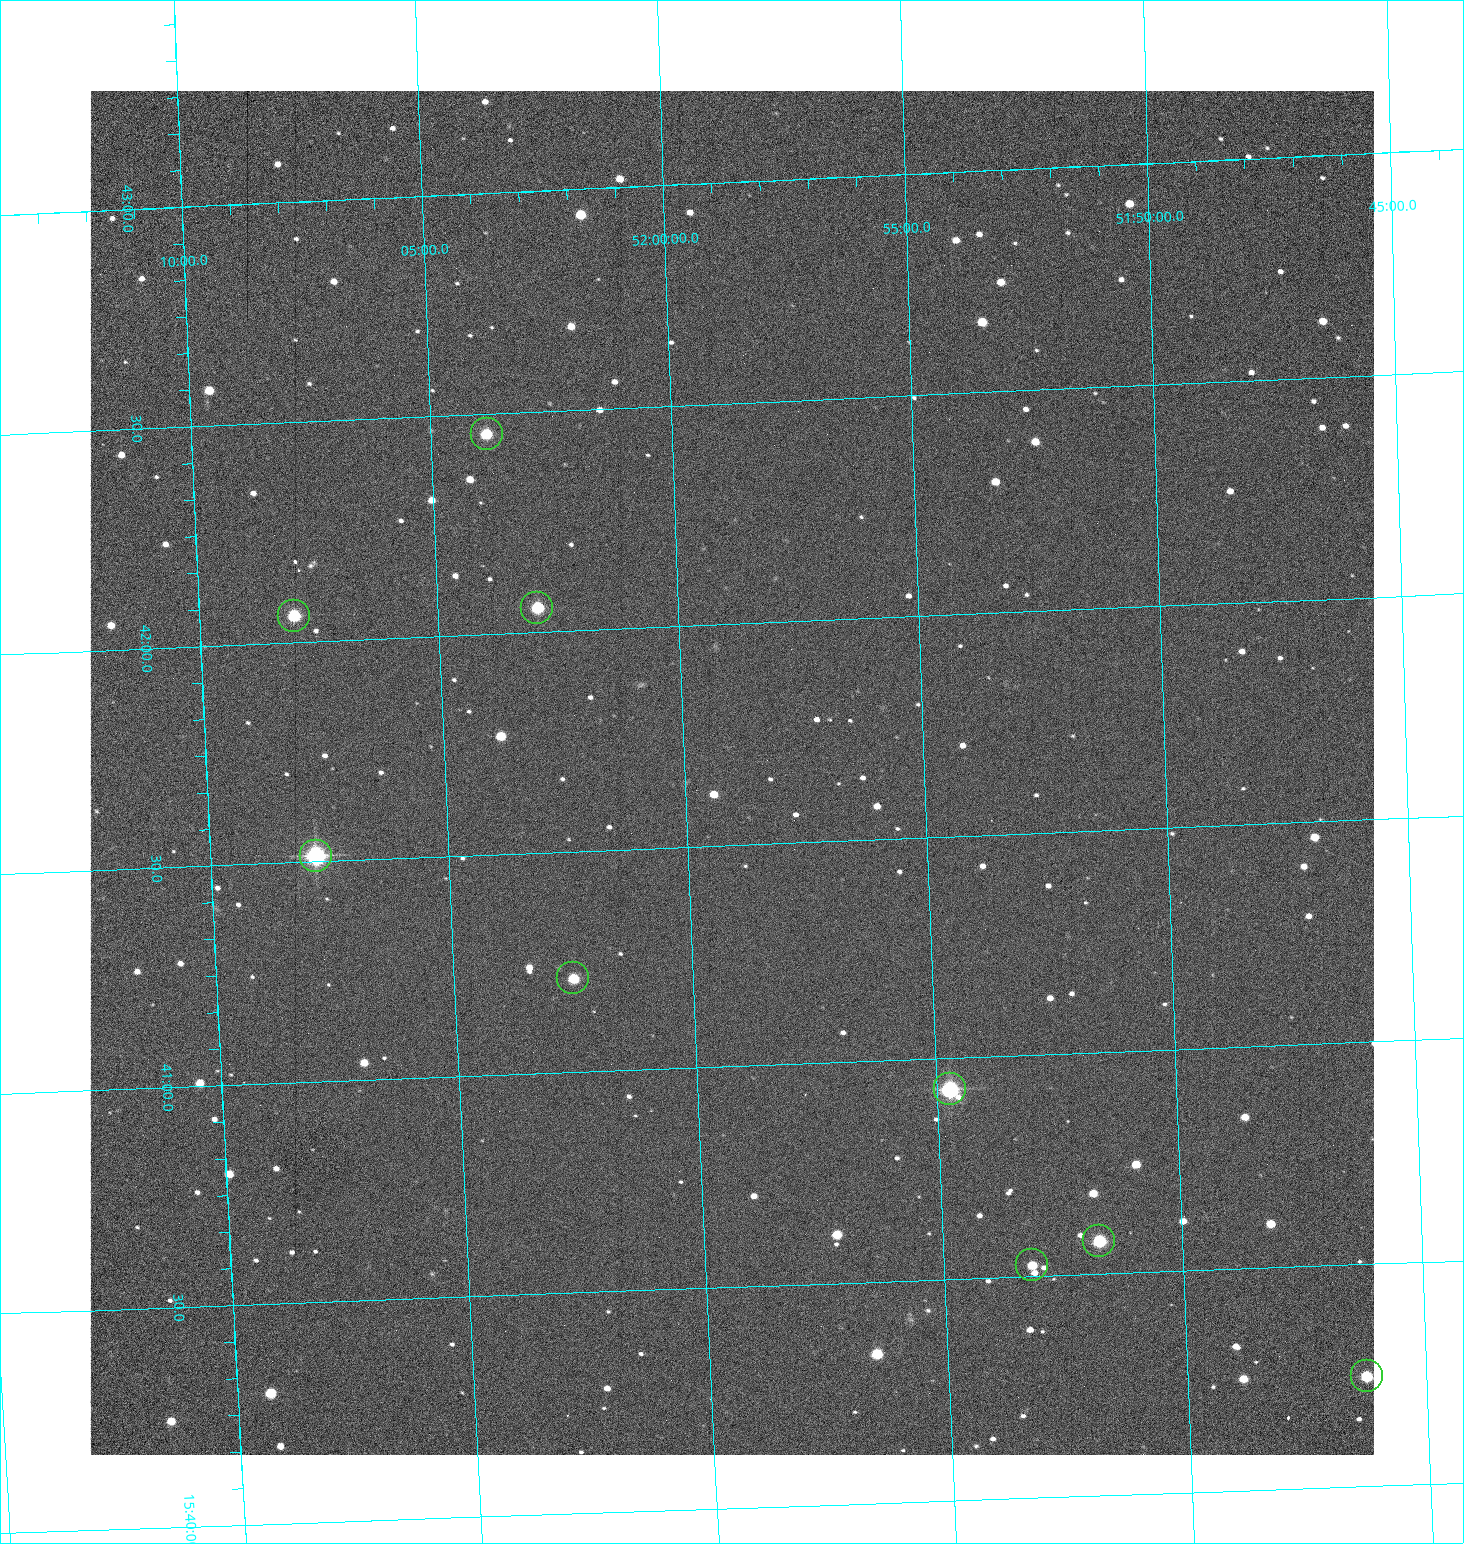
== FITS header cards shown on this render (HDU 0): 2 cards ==
NAXIS1  =                 1284 /fastest changing axis
NAXIS2  =                 1364 /next to fastest changing axis

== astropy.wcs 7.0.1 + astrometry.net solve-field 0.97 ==
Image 1284 x 1364 px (HDU 0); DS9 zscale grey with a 90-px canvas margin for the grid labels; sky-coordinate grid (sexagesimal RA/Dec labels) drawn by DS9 from the SOLVED WCS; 9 Tycho-2 reference stars matched to detected sources circled (green)
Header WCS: RA---TAN/DEC--TAN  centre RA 15:41:40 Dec +51:59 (235.42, +51.98 deg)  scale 1.26 arcsec/px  FOV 26.9' x 28.5'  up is +92 deg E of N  parity flipped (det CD > 0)
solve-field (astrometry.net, Tycho-2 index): VERIFIED the header's WCS against the Tycho-2 star catalogue (9 matches, 0 conflicts) and refined it, rather than solving blind
Solved WCS: RA---TAN-SIP/DEC--TAN-SIP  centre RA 15:41:40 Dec +51:59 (235.42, +51.98 deg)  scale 1.25 arcsec/px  FOV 26.8' x 28.5'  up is +92 deg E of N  parity flipped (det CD > 0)
The solver's refit moves the header's centre by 0.66 arcsec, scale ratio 0.9973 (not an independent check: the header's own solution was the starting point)
Tycho-2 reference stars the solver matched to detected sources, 9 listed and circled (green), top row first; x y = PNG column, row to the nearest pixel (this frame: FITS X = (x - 90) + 1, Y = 1364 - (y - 91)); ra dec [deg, ICRS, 3 dp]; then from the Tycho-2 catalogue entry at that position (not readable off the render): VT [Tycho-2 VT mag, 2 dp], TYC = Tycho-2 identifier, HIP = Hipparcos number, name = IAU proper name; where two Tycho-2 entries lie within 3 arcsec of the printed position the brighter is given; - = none
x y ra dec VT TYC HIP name
487 434 235.614 +52.064 11.61 3489-1132-1 - -
537 608 235.514 +52.049 11.19 3489-1407-1 - -
294 616 235.515 +52.133 11.12 3489-1380-1 - -
316 856 235.378 +52.130 9.31 3489-1322-1 76850 -
573 978 235.303 +52.042 11.52 3489-958-1 - -
950 1089 235.232 +51.912 9.59 3489-824-1 - -
1099 1241 235.143 +51.862 10.97 3489-1016-1 - -
1032 1265 235.131 +51.886 12.29 3489-908-1 - -
1367 1376 235.062 +51.771 11.53 3489-1453-1 - -